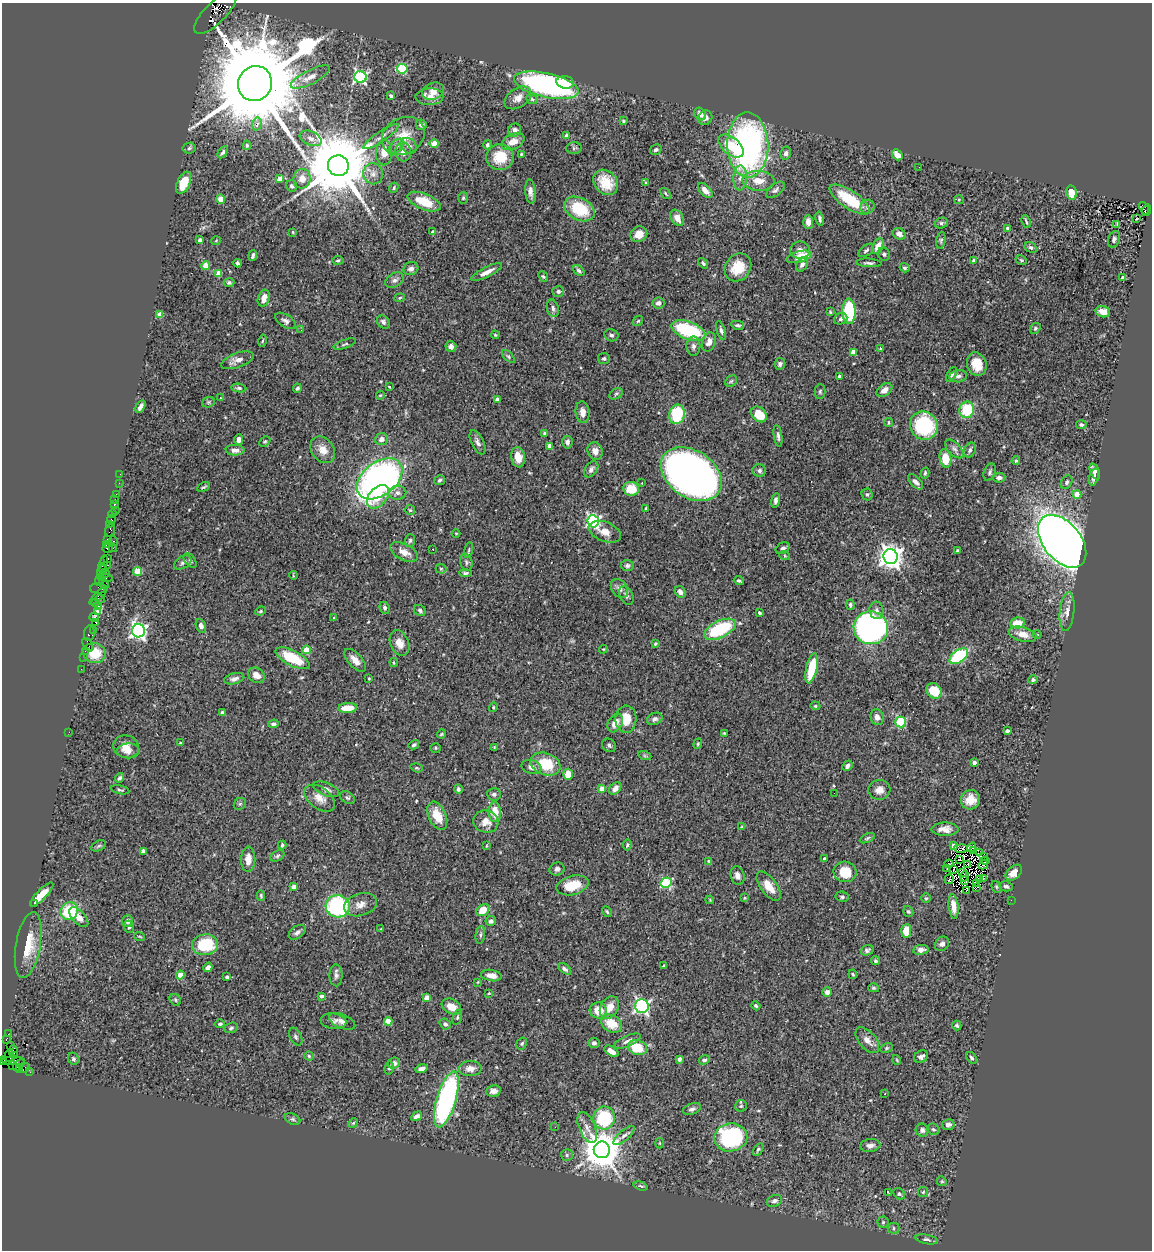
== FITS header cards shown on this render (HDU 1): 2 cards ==
NAXIS1  =                 1150
NAXIS2  =                 1248

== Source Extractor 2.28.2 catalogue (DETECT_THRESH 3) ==
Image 1150 x 1248 px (HDU 1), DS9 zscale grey, 1 PNG px = 1 image px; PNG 1154 x 1252 px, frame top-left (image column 1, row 1248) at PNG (2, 3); each listed source drawn as its Kron ellipse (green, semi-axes under 4 px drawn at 4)
Background 0.688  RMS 0.043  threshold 0.129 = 3 sigma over >= 5 px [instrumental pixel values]
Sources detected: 526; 6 with non-positive FLUX_AUTO (blend fragments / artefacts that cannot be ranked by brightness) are neither listed nor drawn; of the other 520, the 500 brightest by FLUX_AUTO listed and drawn (20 fainter detections omitted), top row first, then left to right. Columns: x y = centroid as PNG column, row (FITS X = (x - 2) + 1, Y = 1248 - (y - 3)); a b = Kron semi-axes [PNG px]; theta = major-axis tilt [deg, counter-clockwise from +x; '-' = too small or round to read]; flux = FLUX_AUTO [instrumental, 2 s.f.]
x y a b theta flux
216 12 28 10 45 1400
402 69 5 5 - 190
310 77 21 7 27 26
360 77 6 6 - 440
565 82 9 6 -10 41
255 84 18 17 - 75000
546 85 33 12 -13 660
433 91 11 8 21 36
391 96 4 3 - 5.2
429 97 14 8 2 20
518 98 14 9 34 24
532 99 6 4 -26 5.4
700 114 7 5 -52 20
705 118 7 6 - 15
623 121 4 3 - 3.6
257 124 6 4 78 11
421 125 5 5 - 7.2
514 130 7 6 - 12
403 136 22 18 29 66
567 136 4 4 - 27
381 137 21 5 34 19
311 138 11 7 -22 16
513 142 12 7 24 29
434 144 4 4 - 44
247 145 5 4 - 5.4
487 145 5 4 - 6.4
748 145 32 20 -89 900
396 146 9 5 47 8.7
409 146 9 7 -42 13
731 146 15 8 -40 63
189 148 6 5 - 5.9
574 148 8 6 5 6.3
656 150 6 5 - 6
223 152 6 4 58 5.8
384 152 13 8 89 31
403 152 9 8 - 17
786 153 6 5 - 7.9
521 154 3 3 - 2.9
897 155 6 4 -48 27
500 157 14 13 - 74
338 166 10 10 - 39000
919 167 3 2 - 4.3
373 174 10 10 - 20
740 178 12 7 88 19
279 179 4 4 - 39
302 179 10 8 80 26
758 181 16 9 -3 46
606 182 14 11 -48 60
184 183 12 6 65 53
646 183 4 4 - 3.2
291 186 6 5 - 6
394 188 5 3 - 4.6
705 190 9 5 -47 22
775 190 11 5 40 9.9
530 192 12 5 -84 16
666 193 6 3 -50 3.7
1071 193 7 5 -81 47
463 198 6 5 - 4.7
221 199 4 4 - 37
849 200 23 9 -34 120
959 200 5 4 - 3.2
424 202 17 8 -22 80
867 207 7 6 - 8.7
1144 208 7 4 -67 140
579 209 16 11 -27 120
1147 210 6 3 72 190
677 218 9 6 -57 24
820 219 7 4 -79 7.6
1136 219 2 2 - 5.3
808 222 7 5 -86 20
1026 222 7 2 -67 4.7
941 223 7 5 15 6.3
1117 224 3 3 - 36
1007 228 4 4 - 5.7
293 232 4 3 - 3.3
433 232 4 3 - 7.7
639 234 8 7 - 32
899 234 6 5 - 14
1114 239 9 5 70 6.9
200 240 4 3 - 8.5
941 240 8 4 80 5.5
216 241 5 3 - 2.3
878 246 8 5 65 30
1031 248 6 5 - 6.7
800 250 10 8 -2 15
866 250 9 5 38 7.6
884 254 7 6 - 7.1
253 255 5 3 - 7.1
799 257 13 5 15 54
338 260 5 4 - 5.6
1021 260 6 4 -24 3.7
973 261 4 3 - 7.6
237 263 4 3 - 6.9
703 263 6 3 -50 5.2
869 263 12 3 -3 7.3
206 265 4 4 - 61
802 265 7 5 55 12
738 267 15 12 53 74
905 268 5 4 - 5.1
411 269 7 6 - 12
579 271 6 4 -39 6.6
487 272 17 5 27 22
219 273 4 4 - 35
543 277 5 4 - 4.4
1123 278 4 3 - 8.2
395 280 10 6 30 13
229 282 5 4 - 6.6
558 291 6 5 - 7.3
264 298 8 5 73 26
400 298 5 4 - 3.6
658 303 6 5 - 9.4
553 308 9 6 -75 11
849 311 12 7 -88 210
830 312 4 3 - 2.9
1103 312 7 5 -15 21
160 314 4 4 - 37
841 319 7 5 22 7.4
285 321 12 6 -32 11
638 321 6 4 44 3.9
383 322 7 5 -48 9.1
738 325 6 4 -11 6.6
1035 328 6 5 - 4.8
301 330 3 3 - 3.3
688 330 18 9 -21 230
721 331 10 4 -74 7.3
495 335 4 3 - 2.8
611 335 7 6 - 6.7
263 341 6 3 80 3.4
709 342 10 6 74 21
345 344 12 3 20 5.4
451 346 5 5 - 12
693 346 9 7 90 13
880 348 4 3 - 3.1
853 352 4 4 - 62
508 356 8 4 -46 4.9
604 359 6 5 - 5.4
237 360 17 7 20 25
780 364 6 5 - 8.4
977 364 12 9 -71 50
952 375 8 4 60 6.1
839 376 3 3 - 4
958 376 9 6 8 11
731 381 6 5 - 5.1
389 387 4 3 - 3.1
239 388 7 4 -10 5.3
297 388 4 4 - 5.6
884 390 9 6 36 18
820 391 7 5 88 5.6
616 394 7 5 30 5.3
380 395 4 3 - 2.6
220 398 3 2 - 14
497 400 4 3 - 17
208 402 6 5 - 4.6
140 407 7 4 60 12
967 410 8 7 - 110
582 412 11 7 -85 20
677 414 10 7 78 150
759 414 9 6 -45 72
889 422 4 3 - 3.7
1081 425 5 4 - 5.2
924 426 14 13 - 230
544 433 4 4 - 4.1
778 436 11 3 -82 7.9
381 439 6 6 - 16
239 440 5 4 - 13
265 442 6 4 47 4.1
478 442 13 6 -64 12
567 442 6 5 - 9.9
550 446 4 4 - 23
954 449 11 6 -46 11
235 450 9 5 -2 15
323 450 14 11 -54 35
970 450 8 5 63 8.1
595 451 9 7 -71 21
518 457 10 7 -80 36
945 458 9 5 -80 65
1016 461 4 3 - 4
591 469 9 6 53 11
759 471 7 6 - 7.8
1095 471 8 4 -67 12
990 472 9 5 69 7
925 473 5 3 - 4.4
120 474 2 2 - 7
691 474 33 23 -34 1800
1094 477 9 4 73 13
999 478 6 5 - 9.3
380 479 26 16 37 1300
440 480 5 5 - 6.3
915 482 9 5 -45 14
1067 482 7 5 60 7
119 483 2 2 - 9.8
642 483 3 2 - 5.4
204 487 7 3 28 4.8
631 489 8 7 - 67
397 493 9 7 2 12
116 494 3 2 - 41
867 494 6 5 - 5.3
1077 494 4 4 - 57
378 497 13 9 49 49
115 499 3 2 - 12
776 500 7 4 80 8.6
115 505 3 3 - 73
646 508 3 3 - 3.2
115 510 2 2 - 12
410 510 5 5 - 4.3
112 514 4 3 - 32
111 519 4 3 - 93
593 521 6 6 - 620
110 524 2 2 - 7.9
110 530 7 4 71 160
605 532 17 9 -22 30
456 533 4 3 - 2.3
107 540 4 3 - 61
410 540 6 5 - 5.8
114 541 5 3 - 92
1062 541 30 18 -50 3500
106 544 3 2 - 50
113 548 4 2 - 53
783 548 7 5 33 8.4
108 549 5 3 - 67
433 549 3 2 - 4
469 550 8 3 79 3.7
957 551 3 3 - 5.9
404 552 15 8 -26 28
785 556 5 3 - 2.7
890 557 7 7 - 2500
107 559 4 3 - 170
190 561 8 5 -52 6
183 562 9 6 33 8.4
466 562 9 6 -75 8.1
103 564 9 3 75 140
627 565 7 5 5 7.6
105 567 6 3 37 150
441 569 5 5 - 4.2
101 570 7 3 77 61
138 572 4 4 - 76
105 573 4 3 - 93
465 573 6 3 -4 6
293 575 4 2 - 2.4
105 577 8 3 -10 290
99 581 4 2 - 100
739 581 5 3 - 4.8
104 584 5 2 - 66
98 588 8 5 0 100
619 588 10 7 -54 16
680 592 6 5 - 13
626 595 10 6 -65 10
98 596 12 3 45 170
100 599 5 3 - 100
96 603 4 2 - 37
850 605 5 4 - 7.2
98 607 3 3 - 41
385 608 6 5 - 7.2
420 610 6 5 - 5.9
876 610 9 7 -82 11
260 611 5 4 - 3.7
98 612 3 3 - 110
1067 612 19 7 84 21
759 613 4 3 - 4.5
94 617 5 4 - 150
333 618 3 3 - 3.8
96 622 3 3 - 88
1018 623 7 5 10 47
201 626 7 5 -67 13
871 628 17 16 - 850
720 629 17 8 25 200
94 630 4 4 - 34
138 631 6 6 - 1000
89 633 8 5 83 160
1023 634 14 7 -15 30
1037 634 4 3 - 2.4
399 643 13 9 -69 28
655 644 4 3 - 3.8
88 645 7 4 -57 180
603 649 4 4 - 2.7
306 650 4 4 - 64
85 651 2 2 - 23
94 653 11 10 - 72
959 656 10 6 36 230
84 657 2 2 - 35
293 658 18 7 -27 120
355 660 14 6 -48 24
394 663 4 3 - 3.2
812 668 15 5 77 100
81 669 2 2 - 11
256 675 9 7 -33 23
369 678 3 2 - 2.7
234 679 10 5 14 11
1033 680 5 4 - 6.6
934 691 8 7 - 70
815 706 5 4 - 3.9
493 707 5 4 - 3.6
348 708 9 5 5 55
222 712 4 3 - 4.9
877 717 8 6 -71 15
626 719 13 10 89 50
655 719 8 6 23 8.4
901 722 5 5 - 140
615 723 10 7 59 26
273 724 5 4 - 7.3
1007 731 4 3 - 5.4
69 732 2 2 - 66
724 733 4 4 - 3
441 734 5 3 - 3.7
181 743 4 3 - 4.2
698 744 5 4 - 3.6
414 745 5 4 - 5.6
609 745 7 6 - 7.6
126 747 13 11 -15 32
494 747 3 2 - 3
435 748 5 4 - 3.7
128 751 11 7 2 20
645 756 7 4 -19 4.8
974 762 3 3 - 13
546 764 15 11 -21 91
847 766 6 4 47 8.1
532 767 10 6 -15 14
417 768 6 3 -18 3.3
568 774 5 5 - 46
119 778 5 4 - 7.2
602 788 4 4 - 33
615 788 7 5 48 17
326 789 13 6 -21 15
458 789 5 4 - 5.5
120 790 9 3 -12 4.4
879 790 11 10 - 23
834 793 2 2 - 4.4
494 794 7 6 - 8.3
320 798 17 10 -37 29
347 798 8 5 -36 6.5
970 800 10 9 - 35
240 804 6 5 - 5.8
495 812 10 6 -87 44
437 816 15 8 -66 54
486 822 13 11 -14 28
742 827 4 4 - 3.3
945 829 13 6 0 21
867 838 8 4 25 4.8
282 845 4 3 - 4.1
627 845 5 3 - 4
99 846 8 5 27 5.6
486 846 4 3 - 2.3
953 846 4 4 - 20
972 847 4 2 - 4.3
961 849 7 4 -3 4.4
143 851 4 4 - 9.7
974 851 3 2 - 2.5
980 852 3 2 - 4.1
277 856 7 5 27 5.7
984 857 3 2 - 7.6
248 859 12 7 88 27
824 859 3 3 - 8.9
960 859 2 2 - 2.3
985 860 2 2 - 4.7
709 861 4 3 - 3.6
949 864 4 2 - 7
968 865 3 2 - 4
983 865 5 3 - 3.8
557 869 7 6 - 8.5
947 869 2 2 - 5
953 870 3 2 - 3.7
845 872 11 10 - 77
962 872 3 2 - 4.1
1014 873 9 6 42 25
737 876 9 7 -74 14
965 876 5 2 - 2.4
983 878 3 2 - 2.4
949 879 5 2 - 5
979 879 3 2 - 2.6
965 881 3 2 - 3.6
666 883 5 5 - 250
977 883 4 2 - 4.2
572 885 16 9 15 78
769 886 17 8 -54 41
1006 886 6 5 - 8.2
294 887 4 4 - 19
977 887 3 2 - 3.7
996 887 6 4 -69 3.8
966 891 3 2 - 5.1
42 895 16 5 46 45
261 895 5 4 - 4.2
842 897 6 5 - 5.3
744 898 4 3 - 2.9
926 898 5 4 - 3.5
710 900 4 3 - 2.3
1011 900 2 2 - 15
34 904 3 2 - 5.2
360 905 17 11 17 27
338 906 12 11 - 320
953 906 12 5 -85 22
483 910 7 5 37 53
69 911 9 8 - 140
908 911 6 4 -54 4.3
607 912 6 4 -62 4.3
79 917 12 6 -47 29
127 921 6 5 - 11
491 921 5 5 - 8.4
129 927 6 5 - 6.8
381 929 4 3 - 2.6
906 931 7 5 87 52
297 932 9 6 37 10
480 935 9 5 83 7.7
139 936 5 2 - 2.4
942 944 8 6 45 12
28 945 33 12 80 79
205 945 13 10 10 150
867 950 6 5 - 6.7
921 950 8 5 7 13
876 961 5 4 - 4.8
664 966 3 3 - 4.4
208 967 5 4 - 14
565 969 7 4 -37 7.3
853 974 5 3 - 3.3
180 975 4 4 - 48
336 975 11 6 -90 9.9
491 975 10 5 -9 21
227 977 4 3 - 6.7
478 982 3 2 - 2.3
874 988 5 4 - 4.7
827 992 5 4 - 14
489 993 4 3 - 2.3
321 996 4 4 - 6.8
427 998 4 4 - 42
175 1000 6 5 - 4.9
642 1006 7 7 - 570
756 1006 4 3 - 5.1
451 1007 10 7 -29 32
609 1007 12 8 61 36
598 1010 8 8 - 49
457 1017 7 4 73 5.6
333 1021 13 7 -7 12
342 1021 14 7 -22 14
388 1021 4 4 - 71
220 1024 5 3 - 4.6
445 1024 6 5 - 6.8
612 1024 11 8 -31 63
957 1025 5 4 - 5
231 1028 7 5 21 5.1
8 1034 2 2 - 8.7
296 1037 9 5 -64 7.4
6 1039 3 3 - 67
867 1040 15 8 -50 23
627 1041 14 5 24 14
522 1043 6 5 - 5.2
594 1043 5 5 - 9.2
10 1046 2 2 - 14
637 1047 10 7 -18 87
886 1048 6 4 27 4
611 1051 8 4 -31 26
14 1052 7 4 -87 170
9 1055 6 3 77 72
15 1056 3 3 - 81
309 1056 4 4 - 3.4
921 1057 7 5 29 11
972 1058 6 4 -55 5.5
73 1059 6 5 - 6.3
679 1059 4 3 - 7.1
3 1060 4 3 - 40
704 1060 6 4 19 5.4
897 1060 5 3 - 2.5
14 1061 11 4 -2 280
394 1063 6 5 - 13
13 1065 3 2 - 31
19 1065 7 4 47 150
24 1068 5 4 - 140
389 1068 6 4 80 6.1
470 1068 11 7 3 22
20 1069 3 3 - 74
422 1069 6 4 15 12
30 1072 2 2 - 18
494 1091 7 6 - 17
885 1093 3 2 - 3.1
446 1099 29 9 73 640
741 1106 6 6 - 5.4
692 1109 9 5 18 8.7
417 1116 6 4 30 13
604 1118 11 10 - 220
293 1119 8 5 -26 5.8
353 1123 5 4 - 4.1
948 1125 6 5 - 11
555 1127 3 2 - 2.9
587 1127 16 8 -67 26
933 1129 6 5 - 5.4
922 1130 7 6 - 9.6
624 1136 13 5 42 13
731 1137 16 14 8 440
660 1143 5 3 - 2.8
870 1145 10 6 7 13
602 1150 8 8 - 9100
758 1150 7 4 57 5.1
567 1155 6 6 - 5.5
942 1181 5 4 - 3.9
641 1186 7 4 -17 4.9
923 1192 5 5 - 4
889 1193 4 2 - 38
899 1194 6 5 - 5.2
774 1201 8 5 23 8.5
883 1222 5 5 - 4.6
894 1228 6 5 - 7.1
927 1239 11 4 -11 7.9
At the frame edge (FLAGS 8, measured only in part): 2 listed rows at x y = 216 12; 3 1060
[20 fainter detections neither listed nor drawn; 6 non-positive-flux detections neither listed nor drawn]